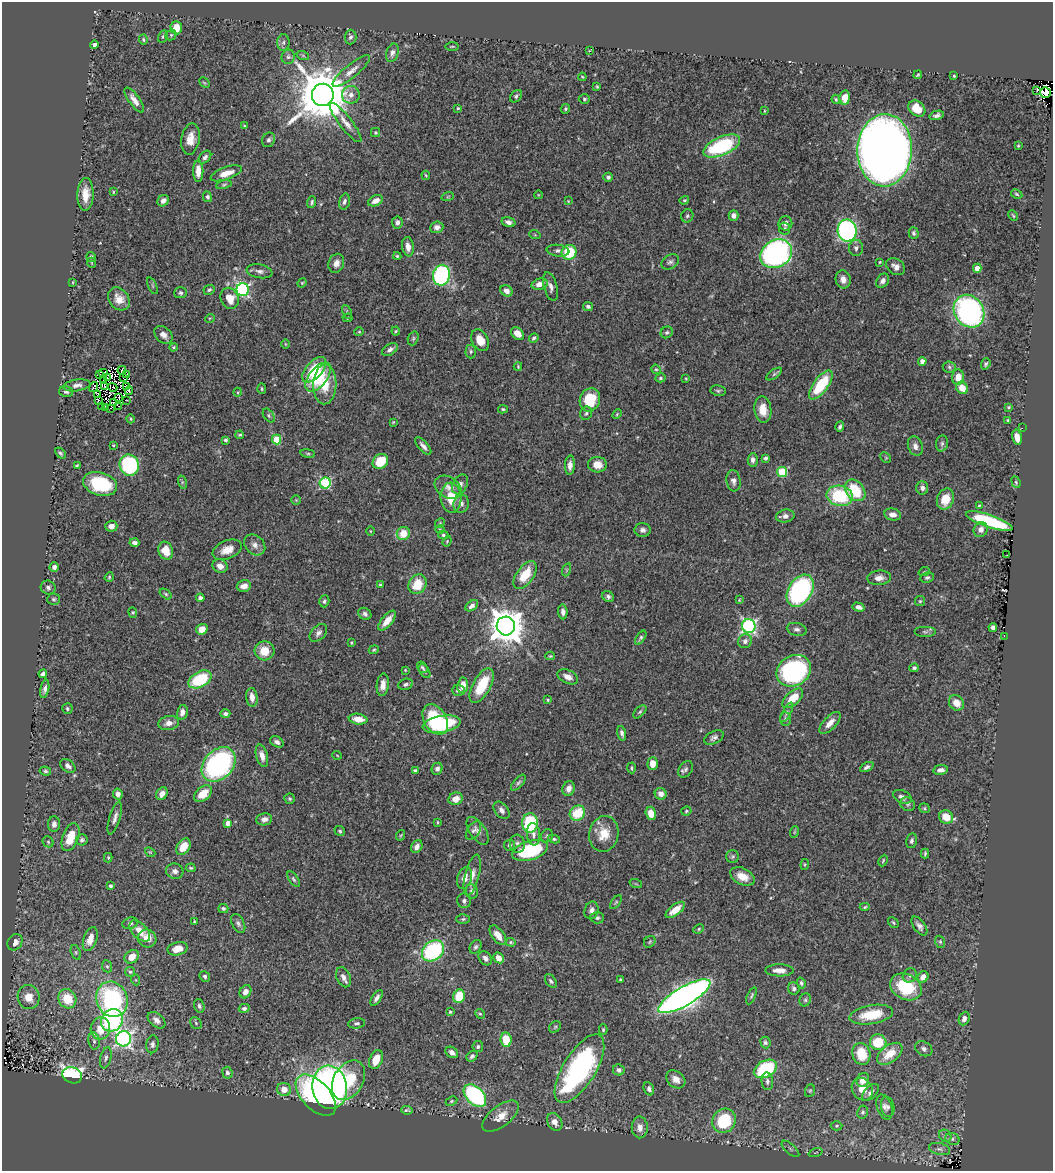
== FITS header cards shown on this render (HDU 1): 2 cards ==
NAXIS1  =                 1051
NAXIS2  =                 1169

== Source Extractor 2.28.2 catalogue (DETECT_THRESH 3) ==
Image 1051 x 1169 px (HDU 1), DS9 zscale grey, 1 PNG px = 1 image px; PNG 1055 x 1173 px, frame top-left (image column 1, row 1169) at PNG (2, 2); each listed source drawn as its Kron ellipse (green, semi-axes under 4 px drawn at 4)
Background 0.587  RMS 0.02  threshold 0.0592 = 3 sigma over >= 5 px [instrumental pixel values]
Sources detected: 474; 8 with non-positive FLUX_AUTO (blend fragments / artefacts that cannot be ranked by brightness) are neither listed nor drawn; the other 466 listed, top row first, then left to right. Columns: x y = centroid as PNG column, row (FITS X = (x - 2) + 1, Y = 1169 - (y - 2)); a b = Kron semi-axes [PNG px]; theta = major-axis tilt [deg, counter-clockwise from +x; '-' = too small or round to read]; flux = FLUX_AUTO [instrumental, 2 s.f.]
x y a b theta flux
176 28 6 5 - 19
171 35 6 5 - 2.2
163 37 6 4 63 2.2
350 37 7 6 - 3.7
143 40 5 4 - 1.9
283 42 8 6 86 3.8
95 45 4 4 - 7
452 46 7 3 0 1.4
590 50 4 2 - 0.93
392 53 9 6 73 5.8
303 56 6 4 -20 1.8
288 57 7 6 - 3.7
351 71 23 6 39 12
918 75 4 3 - 1.9
954 76 3 3 - 1.4
582 77 4 3 - 1.3
204 83 6 3 -44 1.4
597 87 4 3 - 1.4
1037 91 4 2 - 41
1045 93 5 5 - 260
323 95 11 11 - 8700
351 95 9 8 - 8.6
516 96 7 5 53 2.4
845 98 7 5 82 15
584 99 6 4 2 2.4
836 99 5 3 - 1.8
134 100 15 5 -54 9.6
458 108 4 3 - 1.6
565 109 5 4 - 2.2
917 109 9 7 -40 27
764 111 4 3 - 1.1
937 115 7 4 13 4.5
346 122 24 6 -52 11
245 126 3 3 - 1.4
375 133 4 4 - 1.8
190 139 16 9 80 17
269 140 7 6 - 3.9
722 146 20 9 23 120
1018 146 4 3 - 1.4
885 150 36 27 88 2000
205 157 7 5 46 4
198 171 11 5 -89 13
226 173 16 6 19 18
426 175 5 3 - 1.4
608 177 5 4 - 3.7
224 185 8 4 11 2.2
113 192 3 2 - 1
85 194 16 8 88 19
1017 194 6 4 -28 1.7
538 195 4 3 - 0.96
448 196 6 4 20 1.8
207 197 5 4 - 3.1
684 200 5 3 - 1.6
163 201 6 5 - 6.2
376 201 8 5 26 10
568 201 3 3 - 0.97
312 202 6 3 72 2.6
344 202 8 5 75 3.9
734 215 5 5 - 6
687 216 7 6 - 2.7
1013 216 6 3 -62 1.7
397 222 6 5 - 4.9
508 222 7 4 -16 5.2
785 223 7 7 - 6.2
437 227 6 5 - 6.8
785 228 6 5 - 2.3
847 231 11 9 -83 270
914 233 6 5 - 2.6
535 235 6 3 -19 1.3
408 247 10 6 -81 8.5
856 248 8 7 - 4.5
558 251 11 5 -7 5
569 252 7 7 - 62
776 254 16 13 30 400
397 256 4 4 - 1.7
91 257 5 5 - 2.8
670 262 9 7 33 4
880 262 3 2 - 1.1
92 263 5 3 - 1
336 263 10 7 68 7.5
896 267 10 7 -35 7.9
977 268 4 4 - 11
260 271 13 7 -9 6.1
441 275 10 8 79 200
843 279 9 7 -79 9.2
883 281 7 6 - 5.3
73 282 4 2 - 1.1
302 283 5 4 - 1.5
540 284 8 5 12 10
152 286 9 3 -69 1.7
551 287 15 6 -75 6.8
209 290 6 4 25 2.6
243 290 6 6 - 250
506 291 6 5 - 8.3
180 293 6 5 - 3
230 298 11 9 -68 21
119 299 12 9 -52 14
588 306 5 4 - 3.1
969 311 17 14 -56 320
347 312 7 4 -65 2.4
210 318 5 3 - 1.1
347 318 5 4 - 1.5
396 331 4 4 - 1.4
359 332 4 4 - 1.5
667 332 6 5 - 3
517 333 7 5 -43 12
163 335 10 7 -40 8.2
413 338 7 5 71 2.1
534 338 5 4 - 2.3
480 340 11 8 -62 18
285 344 5 3 - 1
173 347 4 3 - 1.8
390 350 8 5 34 5.2
471 352 7 5 89 2.4
922 361 4 4 - 7.8
986 364 6 4 70 2.7
518 366 4 3 - 1.4
949 367 6 5 - 2.9
656 369 5 4 - 1.5
122 370 4 2 - 1.9
314 370 15 8 48 59
103 372 5 2 - 0.72
99 374 3 2 - 1.1
126 374 3 2 - 0.4
774 374 9 4 36 2.5
107 377 3 2 - 1.8
123 377 2 2 - 1.6
318 377 17 9 51 52
958 377 8 6 88 15
660 378 5 4 - 2.5
686 379 3 3 - 1.2
104 380 2 2 - 1.8
325 384 20 11 88 34
77 385 13 6 9 6.4
821 385 17 7 53 62
105 386 4 2 - 1.3
94 387 5 2 - 0.38
113 387 5 2 - 0.51
126 387 3 3 - 0.62
962 388 6 5 - 19
262 389 5 3 - 1.8
129 390 4 3 - 2.1
718 391 7 5 -10 2.5
66 392 7 5 -14 3.1
238 392 4 3 - 1.2
98 394 3 2 - 0.43
119 397 2 2 - 1.8
98 400 4 2 - 1.6
127 400 2 2 - 1
590 400 12 10 70 44
114 403 3 2 - 1.5
102 406 2 2 - 0.52
118 406 2 2 - 0.15
1009 407 4 3 - 1.7
105 408 3 2 - 0.4
110 408 3 2 - 1.2
503 409 5 4 - 1.7
763 410 13 8 -83 17
586 413 7 6 - 3.1
617 414 5 3 - 1.4
269 415 8 5 -54 2.6
131 419 4 3 - 1.3
1008 420 4 4 - 1.5
393 422 4 3 - 1.2
840 427 5 3 - 2.9
1022 428 2 2 - 89
240 435 4 3 - 1.7
1017 437 8 5 -78 12
226 440 4 4 - 2.6
277 440 5 4 - 56
942 443 8 6 75 3.3
113 445 3 2 - 1.2
423 446 11 4 -48 5.9
915 446 10 7 -71 7
60 453 6 4 -46 2.3
308 453 7 4 -8 2
765 458 4 3 - 2.8
886 458 6 4 -45 1.8
753 460 7 5 87 4.5
380 461 8 7 - 38
77 465 3 2 - 1.3
129 465 10 9 - 150
570 465 9 5 86 6.9
597 465 9 7 -4 14
782 472 5 5 - 66
733 481 10 7 -82 5.8
182 482 7 4 -73 2.5
1016 482 6 4 -69 1.9
325 483 5 5 - 120
100 484 17 11 -16 93
460 484 10 7 62 6.2
448 487 14 10 -34 11
922 488 7 6 - 4.3
855 490 12 9 -51 49
840 496 13 10 -12 86
451 498 15 10 -86 31
945 499 11 8 68 21
296 500 5 5 - 1.8
461 504 9 7 74 6.3
979 505 3 3 - 1.2
893 515 8 6 -12 6.8
785 516 9 6 10 5.9
989 521 24 6 -19 110
440 523 5 4 - 1.6
111 526 6 5 - 7.7
440 529 5 3 - 1.4
643 530 8 7 - 5.2
981 530 8 7 - 7.5
370 531 4 3 - 0.99
403 533 7 6 - 22
443 535 5 4 - 2.5
447 541 5 4 - 1.5
134 543 5 4 - 5.2
255 545 12 9 -44 8.1
227 550 15 9 24 16
166 551 9 7 -71 21
1007 555 2 2 - 1.1
220 566 8 6 -25 8.4
54 567 5 4 - 5.2
566 570 6 4 71 2
924 572 5 3 - 1.3
525 575 16 8 54 36
109 577 5 4 - 1.6
927 577 7 5 10 2.6
879 578 12 7 4 8.5
417 584 10 8 58 33
380 585 4 4 - 1.6
244 586 7 5 12 7.8
48 587 7 7 - 4.1
800 591 17 11 59 210
166 594 7 4 -36 2.1
608 597 6 5 - 3.5
200 598 4 4 - 4.8
54 599 6 5 - 2.4
739 600 4 3 - 1.1
324 601 6 5 - 2.5
920 601 5 5 - 1.8
472 606 7 4 38 5.8
858 607 6 4 -16 6
133 612 5 4 - 1.6
563 612 7 4 -86 5.3
365 614 7 5 -36 4
387 621 12 5 50 16
506 626 9 9 - 3100
749 626 7 6 - 280
993 627 4 4 - 4.6
202 629 6 5 - 14
797 629 10 6 -14 4.8
925 632 11 5 0 3.5
318 633 10 6 47 5.3
1004 636 2 2 - 2
641 638 8 4 56 2.8
745 641 7 6 - 4.6
351 643 4 3 - 1.1
374 650 5 4 - 1.9
264 651 10 9 - 23
550 656 5 4 - 1.5
422 667 6 4 -55 2.2
914 668 5 4 - 2.7
405 670 3 3 - 1
424 671 7 5 -56 2.6
794 671 18 15 32 230
43 674 4 4 - 4.4
568 677 11 6 -26 8.9
200 679 12 7 29 75
405 684 7 5 21 3.1
383 685 11 6 84 11
463 685 8 5 82 15
482 686 19 9 61 52
45 689 9 4 79 4.3
458 690 6 5 - 4.6
252 697 9 5 -83 11
793 698 12 6 42 27
548 700 4 4 - 1.5
956 703 8 7 - 16
67 709 5 5 - 2.4
182 712 7 5 78 6.3
640 712 8 4 45 2.5
787 712 11 4 62 2.8
225 714 5 4 - 3
358 719 9 5 -8 14
435 719 16 11 -58 66
786 719 7 5 -86 3.2
169 723 10 7 12 9.3
830 723 14 6 47 11
442 724 19 8 10 130
622 733 7 4 -74 3.7
714 738 10 6 27 4.7
277 742 7 5 -30 4.5
337 755 5 3 - 1.1
262 756 11 5 -74 9.8
219 764 20 14 47 270
653 764 6 5 - 15
68 766 8 6 -39 5.7
867 767 7 4 27 3.6
631 768 5 3 - 1.7
437 769 6 5 - 4.4
686 769 9 6 57 3.7
941 770 7 4 7 6.5
45 771 6 4 -9 2.6
415 771 4 4 - 4.4
518 783 10 4 48 3
569 788 7 6 - 8.3
118 794 5 5 - 7.2
162 794 7 5 53 8.5
203 794 10 6 41 24
661 794 6 5 - 8.1
902 797 10 6 -25 5.9
290 799 5 5 - 2
456 799 7 6 - 12
908 804 8 6 -31 3.3
925 808 5 4 - 1.7
502 810 10 6 -51 6.1
686 811 5 4 - 1.8
577 813 8 7 - 41
651 813 6 5 - 14
946 817 7 6 - 24
115 818 17 5 73 6.2
264 819 8 6 10 6.3
437 822 4 3 - 1.3
228 823 4 4 - 13
530 823 9 8 - 83
54 824 8 6 89 5.7
340 831 5 4 - 2.3
473 831 10 6 55 4
478 831 16 8 -56 7.8
794 832 6 3 71 1.4
533 834 11 6 -83 6.6
604 834 18 14 79 25
401 835 5 3 - 1.3
547 836 7 6 - 2.8
71 837 14 8 70 33
554 839 6 4 -10 2.3
82 840 6 5 - 3.2
912 841 7 5 77 3.4
48 842 6 5 - 2.4
517 844 9 7 -85 4.6
509 845 5 5 - 3
183 847 9 6 57 21
417 847 7 5 60 6.8
530 851 18 9 17 110
150 852 5 4 - 1.4
925 854 5 3 - 1.8
733 857 6 6 - 2.6
108 858 4 4 - 1.4
883 861 6 3 64 1.5
805 864 5 3 - 1.5
191 868 5 3 - 1.9
175 871 9 7 -16 6.2
472 875 21 7 76 11
742 876 13 8 -26 17
464 878 11 7 74 10
294 879 9 4 -53 2.7
636 884 6 4 -19 1.4
110 886 3 3 - 2.4
472 891 7 6 - 5.2
464 901 7 6 - 3.8
616 902 8 4 54 2.2
865 907 5 4 - 1.8
223 908 5 4 - 2.5
591 910 9 7 76 5.6
675 910 11 5 37 16
597 918 7 6 - 3.1
463 919 7 4 2 2.3
194 922 3 2 - 1.2
130 923 8 5 17 3.4
238 923 10 6 -61 4.1
893 923 6 4 -49 1.9
919 926 11 5 -55 5.4
699 929 5 4 - 1.8
140 931 13 7 -45 16
498 935 11 6 -53 12
147 938 9 8 - 15
90 939 12 6 71 14
15 942 8 7 - 10
511 942 5 4 - 1.8
650 942 6 5 - 2
940 942 6 5 - 2.1
475 947 7 5 57 3.2
177 949 10 6 13 20
433 951 12 9 41 140
76 952 7 4 -71 2.5
132 957 8 6 37 17
485 958 8 6 -49 5.4
498 958 6 5 - 9.1
107 966 6 5 - 2.1
779 970 14 6 -1 11
130 972 5 5 - 2
910 975 7 6 - 3.9
205 976 6 5 - 3.1
343 977 10 7 -67 7
923 977 6 5 - 10
136 980 5 3 - 1.3
620 980 3 2 - 1.5
551 981 7 5 -55 3.1
801 983 5 4 - 2.7
906 987 16 12 -27 70
794 989 6 5 - 3.8
245 992 7 5 58 7.6
459 996 7 5 72 40
684 996 29 9 30 1000
751 996 9 4 65 2.2
29 997 12 11 - 19
377 998 9 4 56 5.3
67 999 10 8 -61 32
112 999 18 15 -70 180
805 1000 7 5 65 2.5
199 1006 7 5 -72 3.5
244 1008 5 4 - 3.6
450 1012 4 3 - 1.6
480 1014 5 4 - 1.9
871 1015 22 9 9 39
964 1019 7 5 66 6.5
112 1020 12 10 50 180
156 1020 10 6 -40 7.6
196 1023 6 5 - 2.3
356 1023 8 5 7 3.2
555 1027 6 5 - 2
100 1028 11 9 78 25
603 1030 5 4 - 1.8
124 1039 8 7 - 380
506 1040 7 5 -82 35
94 1041 8 5 -79 3.7
765 1042 6 5 - 2.7
878 1042 8 8 - 50
152 1044 9 6 81 4.4
478 1047 5 5 - 2.3
924 1049 9 7 -31 4.5
452 1052 7 5 -36 7.3
861 1054 11 9 -72 33
890 1054 14 8 37 24
472 1056 6 4 41 3.4
106 1058 11 5 76 4.6
376 1060 10 6 66 24
579 1069 39 16 58 290
765 1069 12 8 28 100
619 1070 6 5 - 4.1
227 1073 6 5 - 3.9
72 1075 10 7 -20 230
676 1079 10 8 -39 11
348 1080 21 14 60 65
863 1080 7 6 - 14
767 1081 9 5 -85 4.1
330 1087 22 17 -82 620
284 1089 7 6 - 13
649 1089 7 5 -70 4
862 1089 12 10 -55 14
810 1091 6 5 - 2.2
871 1092 10 6 46 5.7
316 1095 25 14 -46 190
475 1096 13 8 -46 200
451 1101 6 4 27 1.9
884 1107 13 7 -72 6.9
888 1107 10 6 -77 4.4
407 1110 6 3 -6 2.4
863 1112 7 5 79 2.6
501 1116 21 10 38 17
724 1121 12 11 - 81
555 1122 9 7 -59 8.9
837 1126 6 4 2 1.8
640 1127 11 8 90 9.2
945 1136 7 5 -45 3.6
952 1139 7 6 - 3.7
790 1149 11 5 -42 4
940 1149 11 6 -12 4.9
815 1153 7 3 19 1.6
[8 non-positive-flux detections neither listed nor drawn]